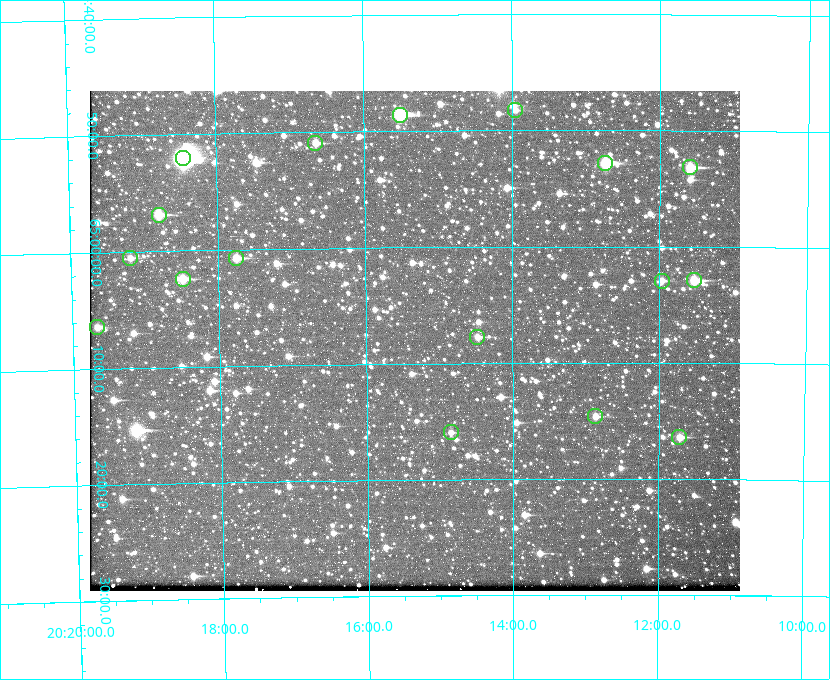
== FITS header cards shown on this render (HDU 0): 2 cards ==
NAXIS1  =                  650 / Width of table row in bytes
NAXIS2  =                  500 / Number of rows in table

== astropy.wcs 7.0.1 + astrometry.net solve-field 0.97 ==
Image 650 x 500 px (HDU 0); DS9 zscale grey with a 90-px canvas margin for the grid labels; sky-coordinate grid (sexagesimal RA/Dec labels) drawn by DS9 from the SOLVED WCS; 17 Tycho-2 reference stars matched to detected sources circled (green)
Header WCS: none
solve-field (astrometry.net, Tycho-2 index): SOLVED blind (the file carries no WCS)
Solved WCS: RA---TAN-SIP/DEC--TAN-SIP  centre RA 20:15:20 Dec +65:08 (303.83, +65.13 deg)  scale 5.17 arcsec/px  FOV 56.0' x 43.0'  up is -180 deg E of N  parity flipped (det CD > 0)
(file carries no celestial WCS; the grid is the blind solution)
Tycho-2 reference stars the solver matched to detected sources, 17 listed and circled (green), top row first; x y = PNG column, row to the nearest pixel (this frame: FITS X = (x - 90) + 1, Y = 500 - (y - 91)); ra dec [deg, ICRS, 3 dp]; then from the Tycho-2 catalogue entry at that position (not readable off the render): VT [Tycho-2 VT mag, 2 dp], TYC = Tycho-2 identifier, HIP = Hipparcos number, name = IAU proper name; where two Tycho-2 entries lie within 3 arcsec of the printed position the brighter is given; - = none
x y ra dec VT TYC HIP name
515 110 303.488 +64.804 11.29 4240-68-1 - -
400 115 303.878 +64.810 8.93 4240-794-1 - -
315 143 304.164 +64.849 10.65 4240-315-1 - -
183 158 304.612 +64.868 7.89 4241-1703-1 100101 -
605 163 303.184 +64.880 9.02 4240-488-1 - -
690 167 302.897 +64.886 9.40 4240-717-1 - -
159 215 304.698 +64.948 10.27 4241-1684-1 - -
130 258 304.798 +65.009 11.15 4241-1628-1 - -
236 258 304.437 +65.012 10.41 4241-1775-1 - -
183 279 304.620 +65.041 10.25 4241-1573-1 - -
694 280 302.882 +65.048 10.25 4240-98-1 - -
662 281 302.992 +65.048 11.44 4240-88-1 - -
97 327 304.916 +65.107 11.17 4241-1518-1 - -
477 337 303.620 +65.129 11.18 4240-34-1 - -
595 416 303.217 +65.244 11.17 4240-236-1 - -
451 432 303.713 +65.266 11.45 4240-564-1 - -
679 437 302.928 +65.273 10.74 4240-760-1 - -